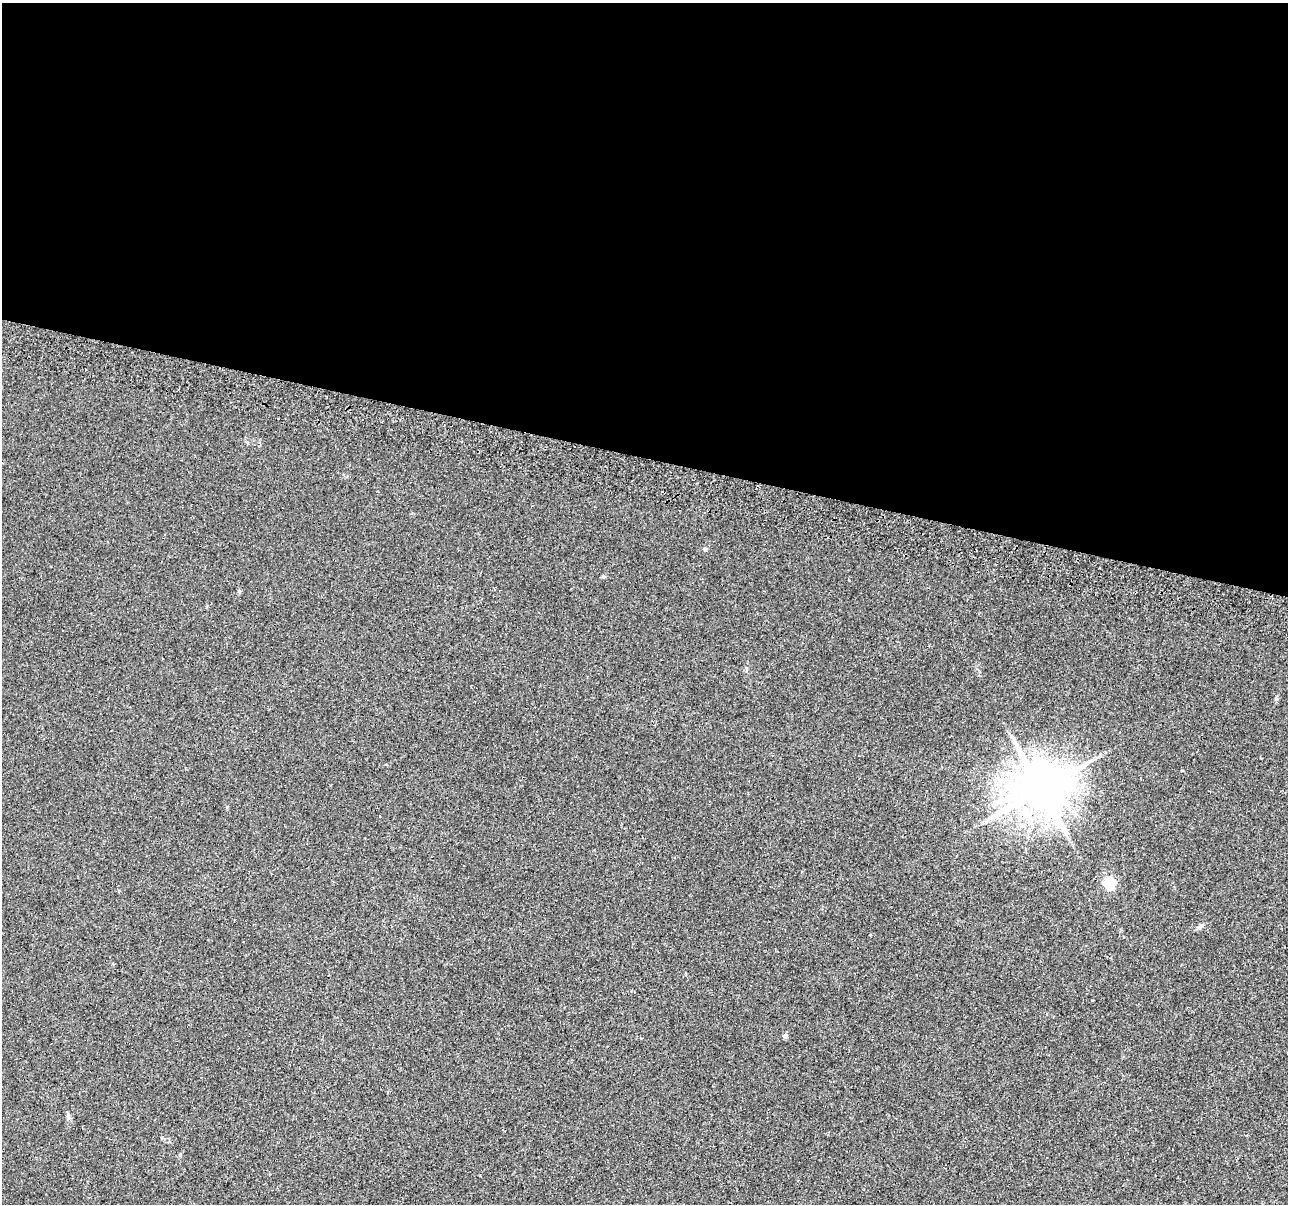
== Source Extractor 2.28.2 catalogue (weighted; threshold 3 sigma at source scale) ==
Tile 3 of 4 x 4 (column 3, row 1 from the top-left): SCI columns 2631-3916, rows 3953-5154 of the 5252 x 5438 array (HDU 1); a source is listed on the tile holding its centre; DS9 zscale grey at full resolution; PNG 1290 x 1206 px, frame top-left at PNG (2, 3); no overlay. Shown black and unused: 38% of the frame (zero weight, under 2 of 3 exposures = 4% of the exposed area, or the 3 px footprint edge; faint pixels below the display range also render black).
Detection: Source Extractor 2.28.2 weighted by HDU 2 'WHT'; one run over the whole footprint, this tile lists its part. Background 0.0402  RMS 0.0053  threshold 0.024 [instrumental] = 3 sigma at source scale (4.5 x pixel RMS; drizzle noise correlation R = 1.50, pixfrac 1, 0.0396/0.0396 arcsec/px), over >= 5 px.
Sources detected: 6; all 6 listed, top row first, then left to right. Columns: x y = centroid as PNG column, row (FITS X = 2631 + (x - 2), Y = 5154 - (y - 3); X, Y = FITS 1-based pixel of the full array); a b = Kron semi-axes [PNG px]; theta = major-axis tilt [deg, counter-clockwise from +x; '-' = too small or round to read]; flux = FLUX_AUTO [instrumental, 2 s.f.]
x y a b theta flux
705 549 5 5 - 0.82
1041 789 15 14 - 2800
1109 883 6 6 - 50
1199 927 8 4 37 1.1
785 1036 5 5 - 1.9
69 1117 7 4 -89 1